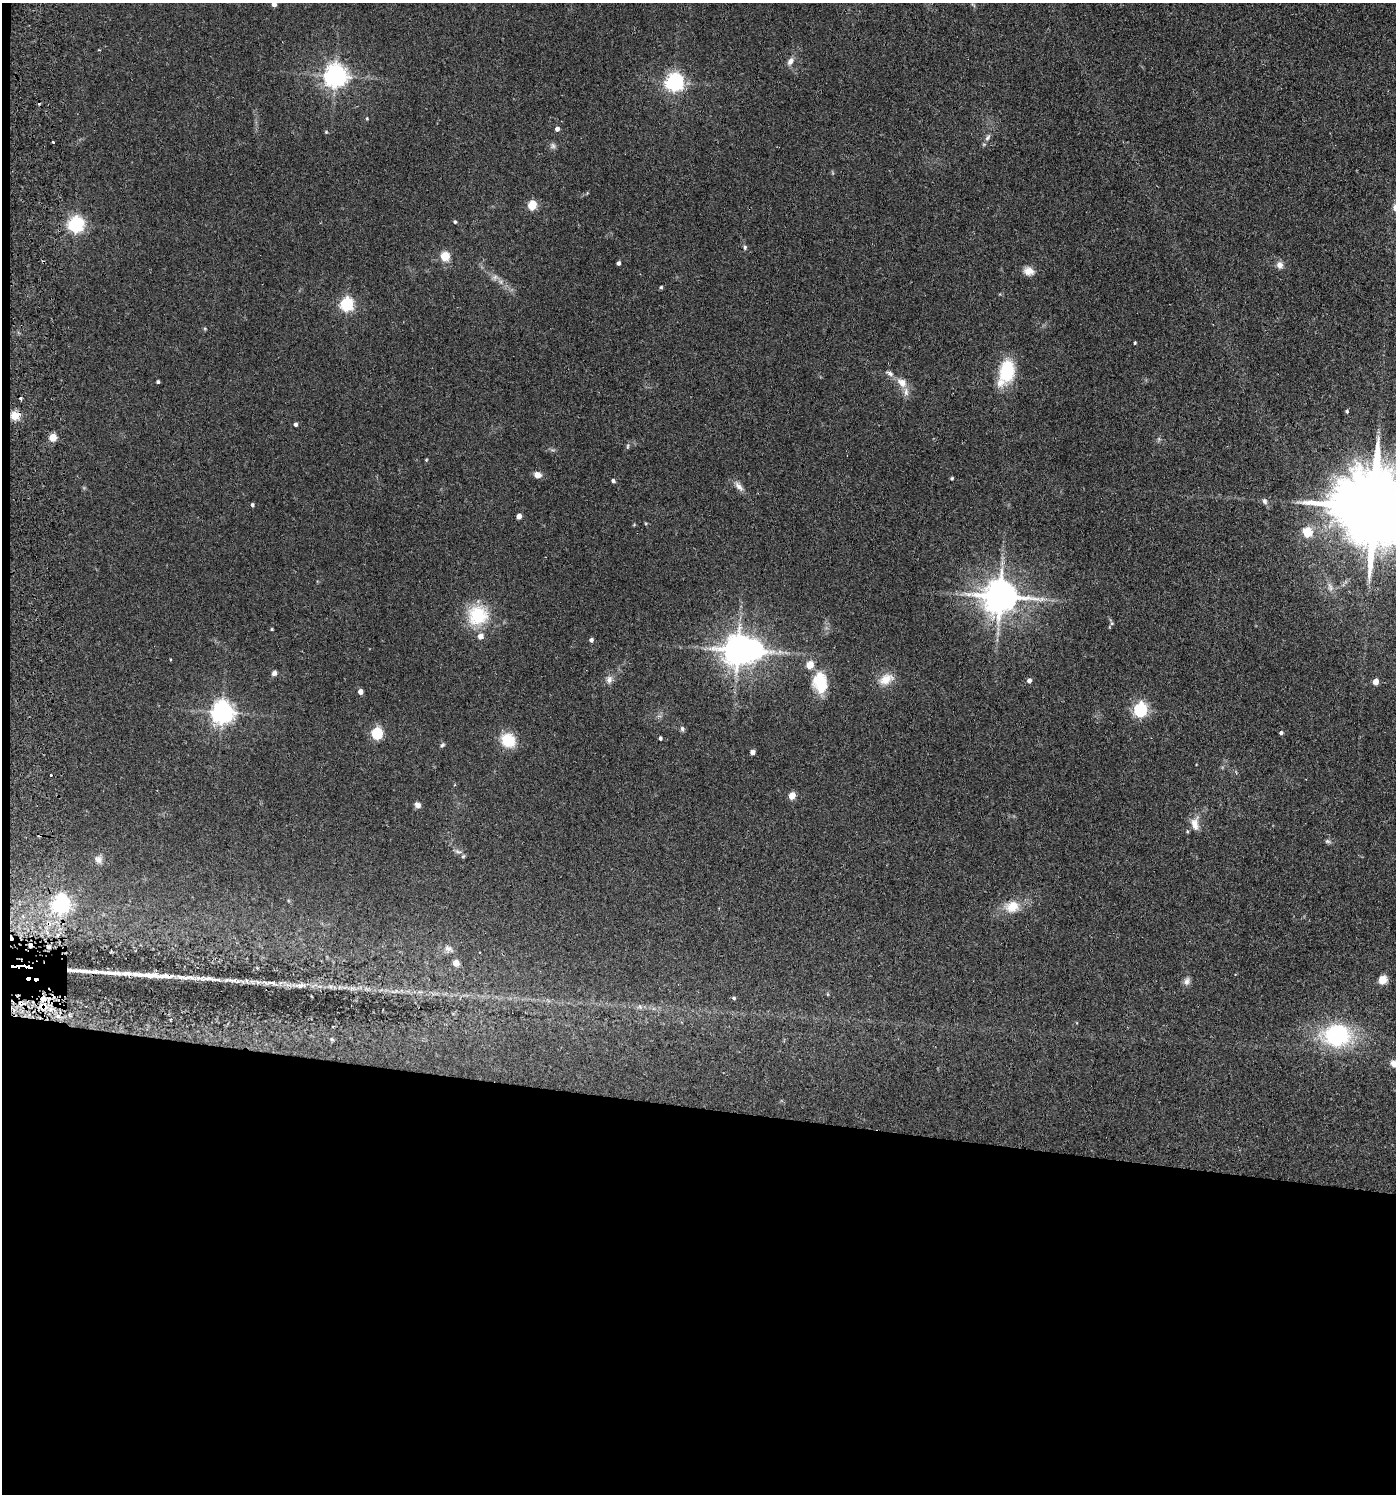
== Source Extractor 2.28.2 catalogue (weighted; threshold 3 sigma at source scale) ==
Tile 7 of 3 x 3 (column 1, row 3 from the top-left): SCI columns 268-1661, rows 7-1498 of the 4609 x 4488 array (HDU 1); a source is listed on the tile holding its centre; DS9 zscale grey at full resolution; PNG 1398 x 1496 px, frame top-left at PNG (2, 3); no overlay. Shown black and unused: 27% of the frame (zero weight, under 2 of 3 exposures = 3% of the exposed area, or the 3 px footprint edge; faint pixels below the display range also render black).
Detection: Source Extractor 2.28.2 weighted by HDU 2 'WHT'; one run over the whole footprint, this tile lists its part. Background 0.0953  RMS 0.0087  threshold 0.0389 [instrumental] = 3 sigma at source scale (4.5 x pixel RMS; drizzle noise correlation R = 1.50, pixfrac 1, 0.05/0.05 arcsec/px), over >= 5 px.
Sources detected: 109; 1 inside a brighter object's white glare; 2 cosmic-ray / hot-pixel residue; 1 long thin detection or spike segment (spike, bleed or trail) — not listed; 7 inside a brighter listed object's ellipse — not listed separately; the other 98 listed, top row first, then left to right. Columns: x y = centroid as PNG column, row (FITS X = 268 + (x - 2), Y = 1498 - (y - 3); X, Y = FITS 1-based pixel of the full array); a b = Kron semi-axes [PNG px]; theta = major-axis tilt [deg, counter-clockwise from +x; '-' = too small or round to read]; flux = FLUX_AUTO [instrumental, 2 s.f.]
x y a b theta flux
274 4 5 4 - 6.4
973 5 8 3 -45 1.1
99 50 3 3 - 0.74
790 61 10 6 57 4.4
335 76 7 7 - 760
674 82 7 6 - 380
367 119 4 3 - 0.99
557 129 4 4 - 4
326 132 5 5 - 0.99
987 137 10 6 54 3
53 142 3 2 - 1.8
553 146 8 8 - 2.6
532 205 5 5 - 44
455 222 4 4 - 1.3
75 225 6 6 - 260
745 247 7 5 79 1.5
445 256 5 5 - 49
618 263 4 4 - 2.5
1279 265 10 9 - 4.6
1029 271 13 10 -12 7.4
495 277 9 7 46 3.4
661 287 5 4 - 1.2
346 305 6 6 - 160
1135 343 3 3 - 1.1
1006 372 26 14 73 47
889 373 12 6 -26 3.7
158 382 4 3 - 1.7
902 383 10 8 -41 9.4
906 392 13 6 -87 4.6
21 398 4 3 - 1.3
1347 411 4 4 - 1.4
15 416 10 9 - 10
295 425 4 4 - 2.3
53 438 5 5 - 25
628 446 8 4 89 1.3
426 460 4 3 - 0.77
537 475 9 7 -16 5.3
952 478 4 3 - 1.2
613 481 4 4 - 2.1
739 486 15 7 -45 5.3
1264 501 9 6 -67 2.6
252 505 4 3 - 1.7
1375 507 25 18 -10 16000
519 516 4 4 - 6.6
1307 532 5 5 - 58
1330 588 10 7 -52 3.8
1000 596 10 9 - 2200
478 615 23 22 - 45
1112 623 5 5 - 1.3
272 629 3 3 - 0.9
591 640 4 4 - 2.6
738 651 9 8 - 1500
274 673 6 6 - 3.1
886 679 21 13 26 13
609 680 10 8 80 4.5
1029 681 5 4 - 3.8
1375 682 5 4 - 10
820 683 27 17 -81 28
360 692 5 4 - 5
1140 710 6 5 - 180
222 713 7 7 - 720
682 729 8 5 -80 2.1
1281 733 4 4 - 2.1
377 734 6 5 - 98
660 738 4 4 - 1.9
508 740 15 14 - 25
442 745 6 5 - 1.4
752 752 4 4 - 5.6
51 775 3 3 - 2.4
792 796 5 4 - 16
417 805 7 6 - 3.9
1195 824 19 11 -86 9.6
1328 841 9 5 -17 1.9
458 851 10 5 -12 2.6
98 859 10 9 - 4.2
61 904 7 6 - 360
1012 907 18 14 10 17
30 945 6 4 -76 1.9
49 947 6 4 0 1.6
448 949 11 8 -25 4.4
456 963 5 4 - 13
139 974 25 7 -6 12
165 976 27 6 1 8.3
208 978 40 5 -8 11
1382 980 5 5 - 33
1187 981 11 8 64 3.9
271 983 25 6 -8 8.9
301 985 16 7 2 5.5
352 988 7 4 18 2
367 989 9 3 -32 2
827 994 6 4 -89 0.94
734 998 4 4 - 1.6
21 1003 9 7 6 6.6
43 1007 15 13 -6 18
640 1007 8 5 -26 2.5
1337 1035 25 19 3 100
332 1039 6 5 - 1.5
1394 1064 9 8 - 6.4
Overlapping masked pixels (flux is a lower limit): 7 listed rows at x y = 15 416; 61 904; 30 945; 49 947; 165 976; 21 1003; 43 1007
Isophote crosses this tile's border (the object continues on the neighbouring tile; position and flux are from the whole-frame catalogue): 3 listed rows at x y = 274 4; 1375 507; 1394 1064